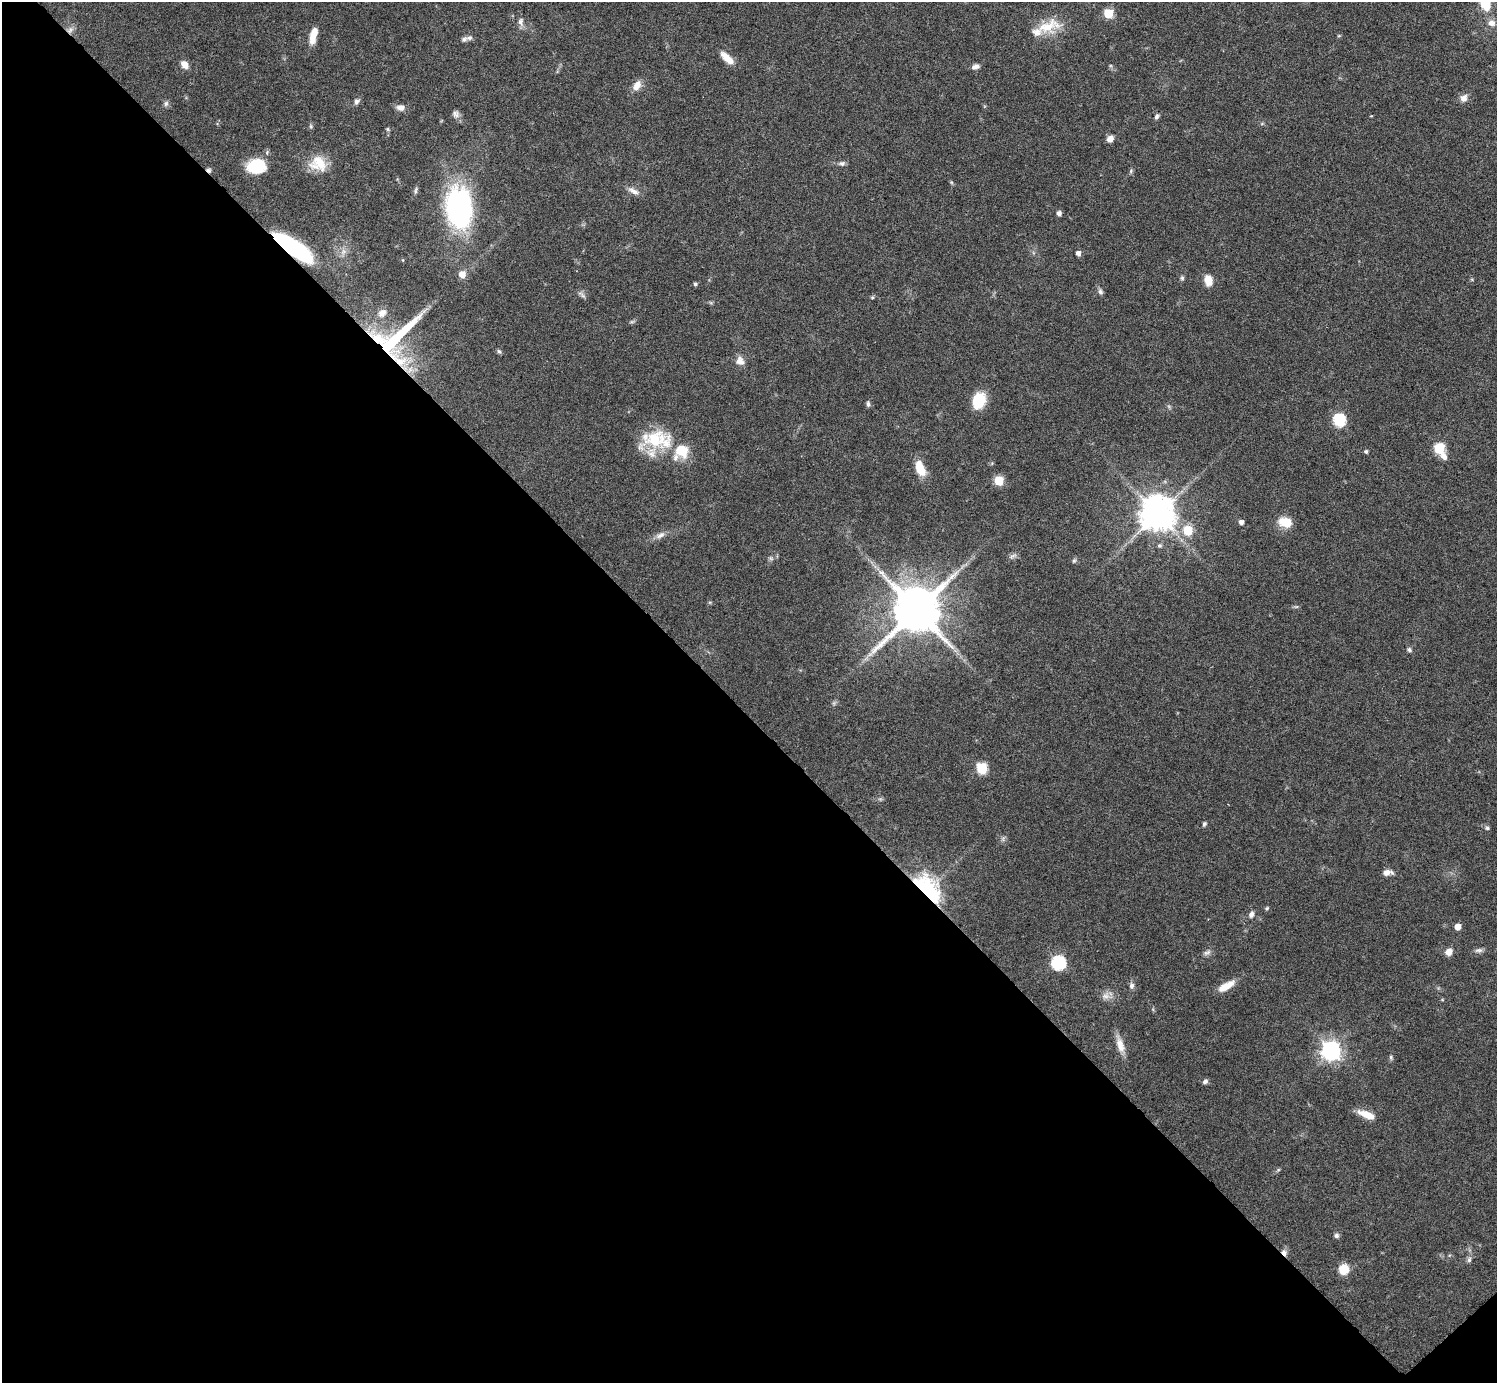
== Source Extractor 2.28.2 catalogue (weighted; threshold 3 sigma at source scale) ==
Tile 14 of 4 x 4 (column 2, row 4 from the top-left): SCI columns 1541-3035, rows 199-1579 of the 6029 x 6026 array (HDU 1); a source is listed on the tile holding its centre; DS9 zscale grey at full resolution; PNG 1499 x 1385 px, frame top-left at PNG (2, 2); no overlay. Shown black and unused: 49% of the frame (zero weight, under 3 of 6 exposures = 3% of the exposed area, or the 3 px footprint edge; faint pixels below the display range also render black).
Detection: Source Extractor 2.28.2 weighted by HDU 2 'WHT'; one run over the whole footprint, this tile lists its part. Background 0.0569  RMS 0.0044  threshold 0.0178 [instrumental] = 3 sigma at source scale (4.09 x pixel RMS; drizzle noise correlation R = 1.36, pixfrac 0.8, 0.05/0.05 arcsec/px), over >= 5 px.
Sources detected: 94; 3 inside a brighter object's white glare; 1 cosmic-ray / hot-pixel residue — not listed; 5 inside a brighter listed object's ellipse — not listed separately; the other 85 listed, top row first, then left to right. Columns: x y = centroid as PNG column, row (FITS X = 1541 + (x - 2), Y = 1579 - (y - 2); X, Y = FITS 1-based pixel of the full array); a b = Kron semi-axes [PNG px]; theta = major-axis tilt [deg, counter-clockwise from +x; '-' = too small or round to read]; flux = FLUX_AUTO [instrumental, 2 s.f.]
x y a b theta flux
1485 3 15 9 -72 11
1108 13 5 5 - 16
521 22 12 7 -82 1.8
1491 23 11 9 -10 2.5
1047 26 36 16 15 10
70 30 11 7 58 1.9
313 35 18 7 76 5.7
469 38 9 6 11 1.2
727 58 19 8 -43 4.8
185 65 10 7 -52 3
975 67 9 6 17 1.8
637 85 14 9 56 3.4
1464 98 10 8 53 2.4
357 101 8 7 - 1.3
166 103 8 6 74 1
400 107 10 8 -3 2.2
456 114 11 9 -27 1.6
1156 117 8 5 65 0.95
387 129 5 5 - 0.57
1110 139 7 6 - 2.6
318 163 23 19 -11 9.7
842 163 8 6 -4 1.2
254 165 20 19 - 11
1131 171 6 4 72 0.58
415 191 10 4 81 0.88
633 191 18 7 -31 2.4
455 208 65 24 -86 49
1059 213 5 5 - 1.6
294 248 32 12 -33 50
1078 253 5 5 - 1.6
462 274 6 6 - 4.1
1182 278 6 5 - 0.74
1208 280 12 8 -77 4.7
695 284 4 4 - 0.73
1100 292 8 6 -70 1.1
582 295 14 4 -40 1.1
872 297 5 4 - 0.52
632 322 7 4 2 0.64
395 339 62 32 44 42
499 351 6 5 - 0.68
740 361 12 10 -54 2.6
979 400 17 13 71 12
868 404 7 5 -88 0.91
1339 420 6 6 - 42
655 439 43 23 16 19
1439 449 9 6 -62 27
1366 452 4 4 - 0.83
675 457 11 7 78 1.8
920 468 15 8 -70 9.3
999 481 6 5 - 15
1157 514 10 10 - 890
1241 522 4 4 - 1.6
1285 522 15 10 -16 7.4
1188 530 6 6 - 16
660 535 14 7 27 2.3
1013 556 11 5 24 1.2
771 559 7 4 -20 0.68
1074 561 6 5 - 0.68
1296 607 6 4 18 0.54
916 610 14 13 - 2200
1409 650 7 5 -43 0.89
982 768 6 6 - 28
1204 824 5 4 - 0.78
1487 828 5 5 - 0.67
1387 872 12 6 5 2.3
926 891 10 7 -51 400
1267 908 5 4 - 0.56
1251 914 8 6 65 1.5
1457 927 5 5 - 3.9
1479 950 11 5 4 1.3
1207 952 11 5 26 1.3
1449 952 8 7 - 2.9
1059 963 7 7 - 58
1132 986 8 6 86 1.3
1226 986 21 8 30 5.6
1106 996 12 9 10 2.4
1120 1045 21 9 -74 4.4
1331 1051 8 7 - 200
1391 1057 6 5 - 0.65
1205 1081 7 6 - 1.1
1367 1115 19 7 -22 6
1336 1235 6 6 - 1
1284 1252 8 5 -55 1.8
1469 1260 8 6 73 1.1
1344 1269 10 9 - 7.4
Overlapping masked pixels (flux is a lower limit): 5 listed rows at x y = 70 30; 294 248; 395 339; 926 891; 1284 1252
Isophote crosses this tile's border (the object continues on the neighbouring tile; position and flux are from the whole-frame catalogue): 1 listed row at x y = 1485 3